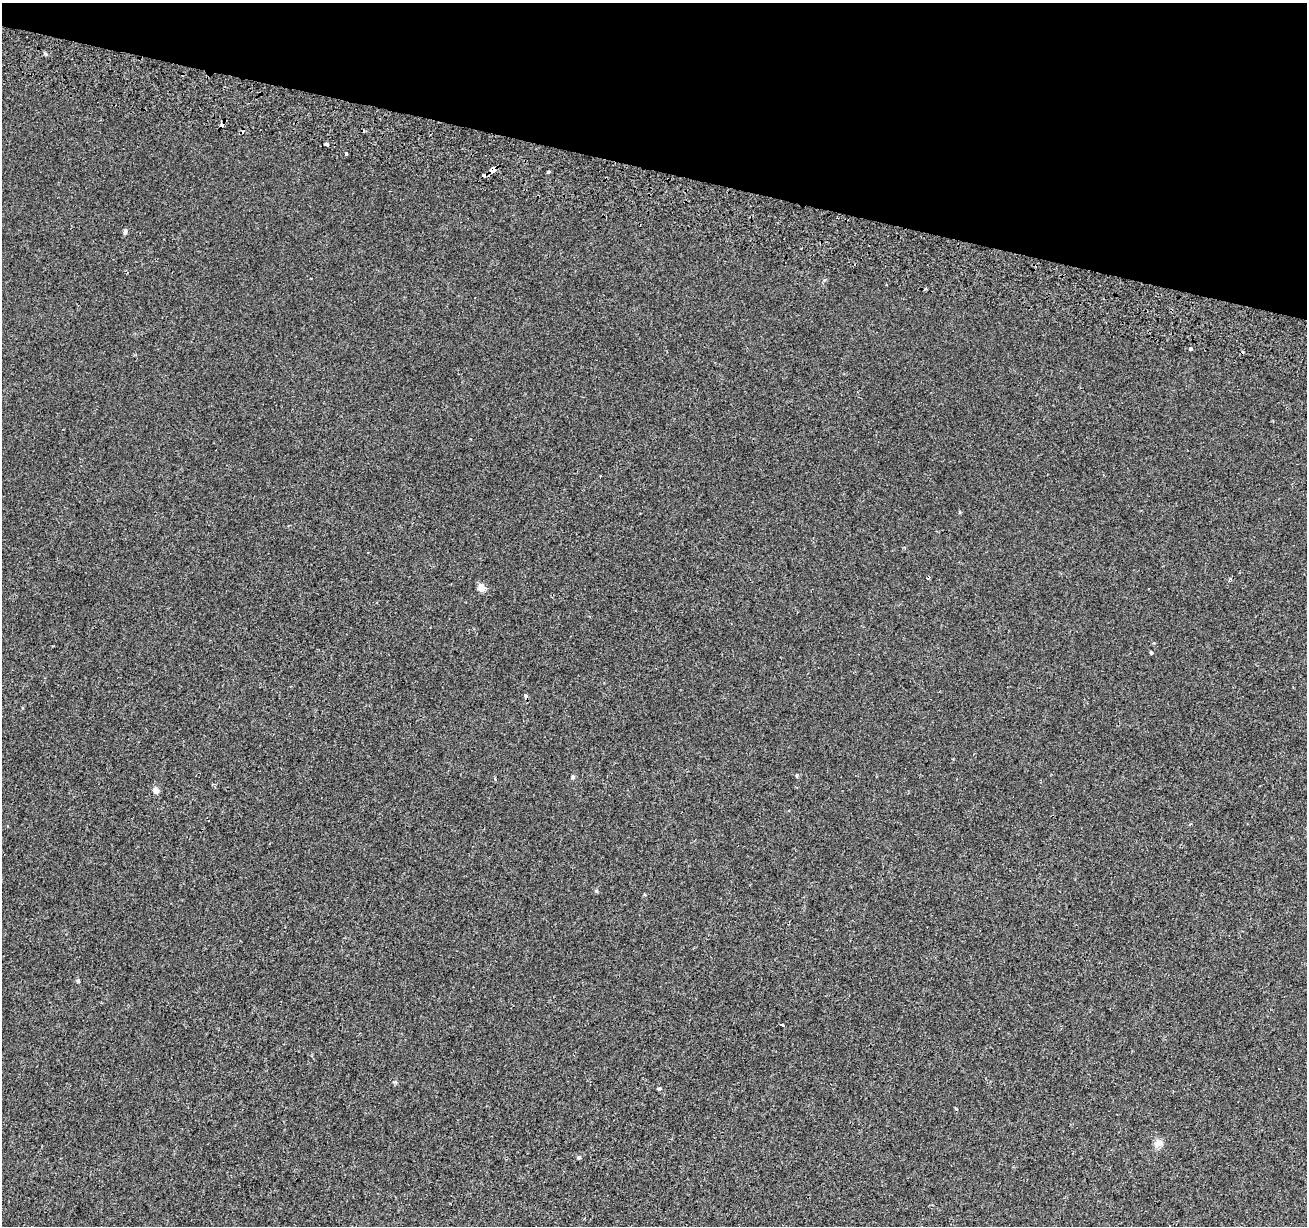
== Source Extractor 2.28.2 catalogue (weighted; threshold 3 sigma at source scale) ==
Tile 2 of 4 x 4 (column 2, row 1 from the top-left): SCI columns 1325-2629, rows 3949-5172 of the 5264 x 5510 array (HDU 1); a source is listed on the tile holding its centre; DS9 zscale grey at full resolution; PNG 1309 x 1228 px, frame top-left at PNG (2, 3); no overlay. Shown black and unused: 14% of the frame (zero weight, under 2 of 3 exposures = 3% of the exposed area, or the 3 px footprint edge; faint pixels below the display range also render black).
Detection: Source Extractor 2.28.2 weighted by HDU 2 'WHT'; one run over the whole footprint, this tile lists its part. Background 1.88e-04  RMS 0.0038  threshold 0.0173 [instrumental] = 3 sigma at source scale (4.5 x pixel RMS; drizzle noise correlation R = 1.50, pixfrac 1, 0.0396/0.0396 arcsec/px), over >= 5 px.
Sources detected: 25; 4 cosmic-ray / hot-pixel residue — not listed; the other 21 listed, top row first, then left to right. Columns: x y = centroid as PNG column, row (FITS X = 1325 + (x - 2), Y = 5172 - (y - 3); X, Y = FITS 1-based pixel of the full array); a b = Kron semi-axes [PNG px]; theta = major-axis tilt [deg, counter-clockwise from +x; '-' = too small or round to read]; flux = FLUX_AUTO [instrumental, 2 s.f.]
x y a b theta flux
221 125 4 3 - 2.8
326 144 4 3 - 3.7
346 154 3 3 - 3.5
493 170 5 3 - 15
548 172 3 3 - 1.8
125 232 7 5 -89 0.82
925 289 4 3 - 0.46
1190 348 3 3 - 3.5
601 476 3 2 - 0.36
481 588 8 8 - 2.7
1151 653 4 3 - 0.42
526 695 4 3 - 3.3
573 776 5 5 - 0.61
156 790 9 8 - 1.5
596 891 5 4 - 0.48
78 981 5 5 - 0.49
782 1025 3 2 - 0.87
659 1088 5 3 - 0.43
955 1108 5 3 - 0.4
1158 1143 12 10 38 2.2
579 1157 5 4 - 0.47
Overlapping masked pixels (flux is a lower limit): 3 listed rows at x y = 221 125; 493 170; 526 695